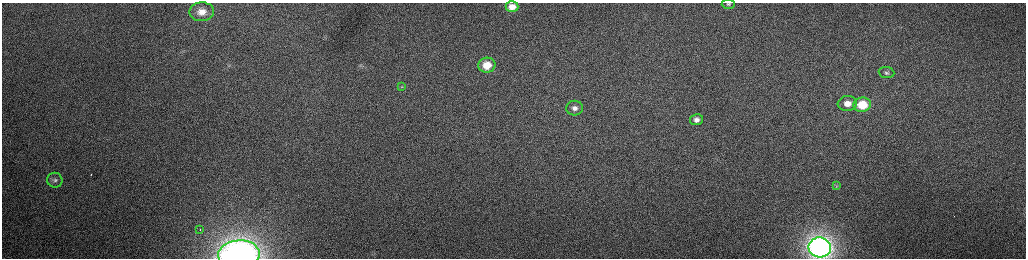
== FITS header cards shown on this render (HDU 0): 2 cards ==
NAXIS1  =                 2048 /fastest changing axis
NAXIS2  =                  512 /next to fastest changing axis

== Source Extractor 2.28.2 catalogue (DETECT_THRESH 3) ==
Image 2048 x 512 px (HDU 0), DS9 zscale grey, zoomed out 1/2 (1 PNG px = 2 x 2 image px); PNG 1028 x 260 px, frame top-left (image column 1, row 511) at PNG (2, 3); each listed source drawn as its Kron ellipse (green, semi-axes under 4 px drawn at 4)
Background 160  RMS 1.6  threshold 4.75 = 3 sigma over >= 5 px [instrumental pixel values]
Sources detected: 18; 3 cannot appear on this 1/2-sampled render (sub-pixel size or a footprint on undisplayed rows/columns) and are neither listed nor drawn; the other 15 listed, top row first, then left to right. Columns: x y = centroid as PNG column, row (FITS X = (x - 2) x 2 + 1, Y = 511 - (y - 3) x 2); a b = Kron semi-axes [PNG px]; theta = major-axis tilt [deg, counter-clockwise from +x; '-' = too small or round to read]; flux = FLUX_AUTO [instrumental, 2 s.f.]
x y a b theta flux
728 4 6 4 3 630
512 7 6 5 - 3200
202 12 12 9 3 4300
487 65 8 7 - 6000
887 73 8 5 -5 880
402 87 4 3 - 290
847 103 10 7 6 4000
862 105 9 7 6 11000
574 108 8 7 - 1900
696 120 6 5 - 1700
55 180 8 7 - 1200
836 186 4 3 - 240
200 230 2 1 - 320
820 247 11 10 - 190000
239 254 21 14 5 100000
At the frame edge (FLAGS 8, measured only in part): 3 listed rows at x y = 728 4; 820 247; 239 254
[3 sub-pixel or undisplayed-footprint detections neither listed nor drawn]